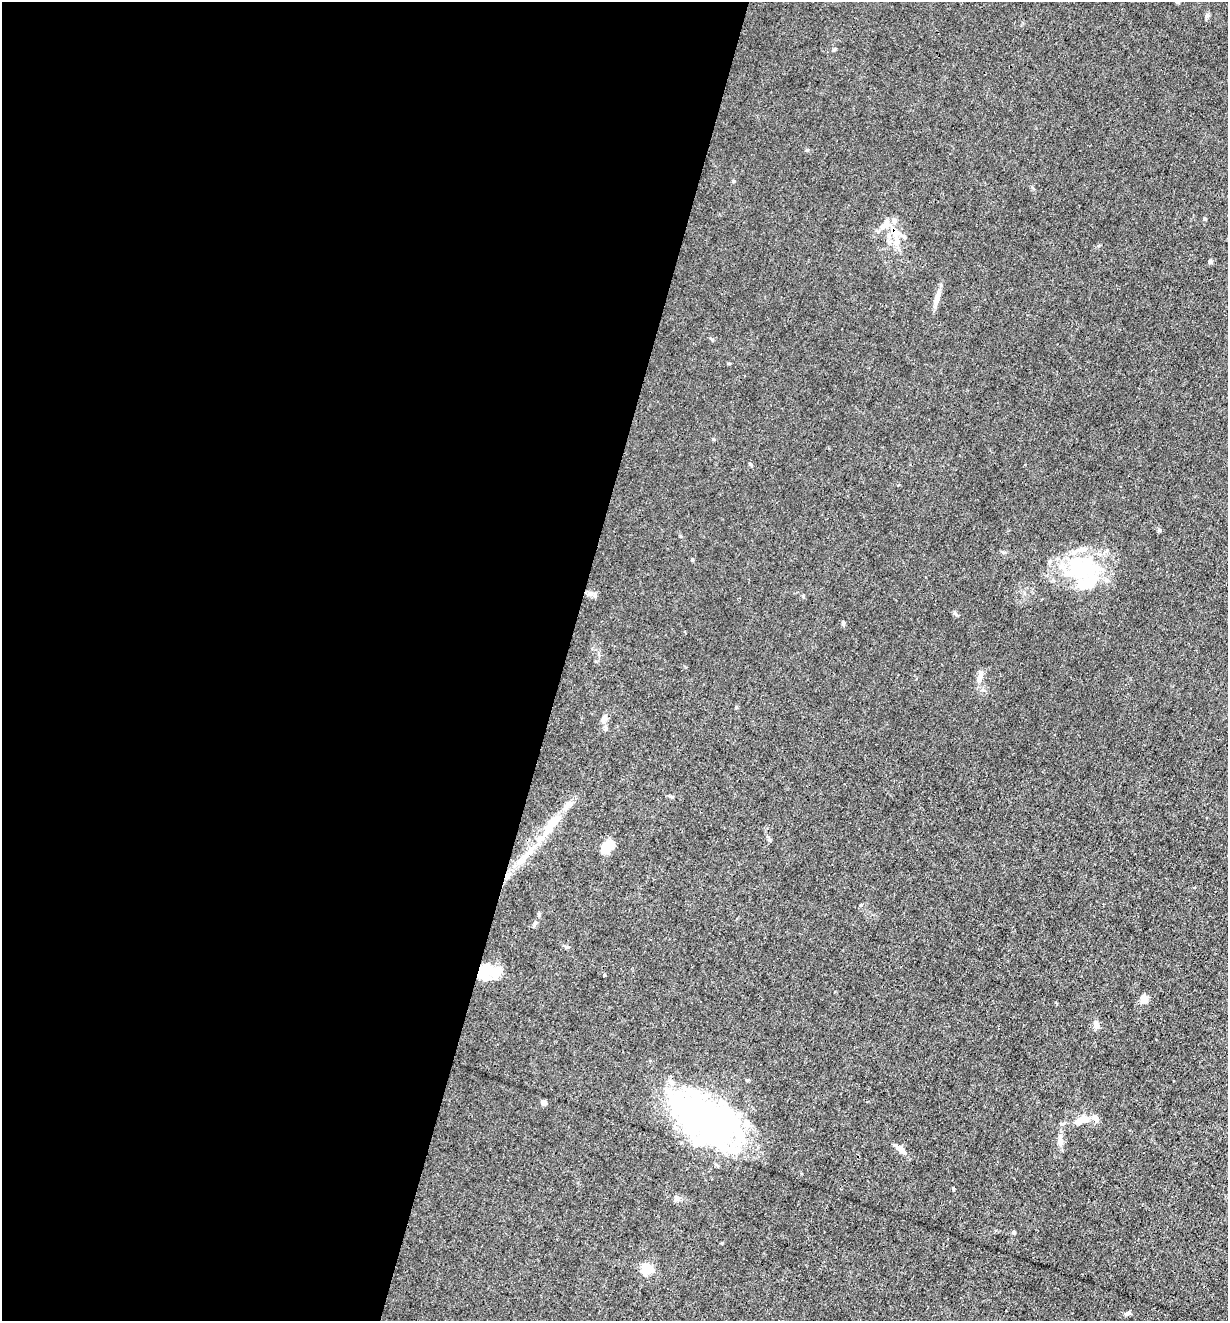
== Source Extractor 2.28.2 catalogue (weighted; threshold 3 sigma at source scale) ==
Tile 5 of 4 x 4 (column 1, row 2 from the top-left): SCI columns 131-1356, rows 2637-3955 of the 5293 x 5273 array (HDU 1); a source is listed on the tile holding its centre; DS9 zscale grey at full resolution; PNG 1230 x 1323 px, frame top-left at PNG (2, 2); no overlay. Shown black and unused: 46% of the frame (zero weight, under 3 of 4 exposures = <1% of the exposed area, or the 3 px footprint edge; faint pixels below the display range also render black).
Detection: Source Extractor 2.28.2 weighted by HDU 2 'WHT'; one run over the whole footprint, this tile lists its part. Background 0.0242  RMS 0.003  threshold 0.0133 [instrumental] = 3 sigma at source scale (4.5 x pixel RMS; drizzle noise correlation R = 1.50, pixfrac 1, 0.05/0.05 arcsec/px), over >= 5 px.
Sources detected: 50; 8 inside a brighter object's white glare — not listed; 8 inside a brighter listed object's ellipse — not listed separately; the other 34 listed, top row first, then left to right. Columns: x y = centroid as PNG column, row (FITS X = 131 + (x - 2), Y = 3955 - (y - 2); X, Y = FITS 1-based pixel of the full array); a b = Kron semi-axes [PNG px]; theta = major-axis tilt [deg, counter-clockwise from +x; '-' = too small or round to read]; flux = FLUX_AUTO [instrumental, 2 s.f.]
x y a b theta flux
1207 16 8 5 69 0.71
834 49 6 4 19 0.34
733 181 4 4 - 0.33
1204 219 5 3 - 0.3
882 227 11 7 46 1.6
889 235 7 4 89 0.71
896 241 14 9 74 2.9
1210 261 5 5 - 0.6
937 298 24 6 74 2.4
750 464 5 4 - 0.33
692 560 4 4 - 0.35
1081 569 42 31 -27 22
590 594 8 4 0 0.86
955 613 6 5 - 0.53
843 623 5 4 - 0.39
980 676 18 6 82 2
604 718 9 6 65 1.6
553 821 33 12 48 7
607 846 11 8 54 7.8
520 861 12 5 45 1.7
567 947 7 4 -1 0.43
484 972 23 15 10 8.1
1143 999 11 9 -87 2.1
1096 1024 8 5 -81 2
544 1103 4 4 - 1.9
702 1116 46 35 -84 48
1081 1120 23 9 24 4
1060 1141 15 6 88 1.7
900 1149 20 6 -38 1.8
953 1189 5 3 - 0.27
677 1198 7 6 - 1.2
1014 1232 4 4 - 0.49
646 1269 5 5 - 25
1128 1313 9 4 16 0.7
Overlapping masked pixels (flux is a lower limit): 1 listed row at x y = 484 972
Unlisted compact peaks at least as high as the median listed source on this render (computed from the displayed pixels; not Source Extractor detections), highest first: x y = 1160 530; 861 905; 807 150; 605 975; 722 1243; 728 363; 803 596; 736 707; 770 840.